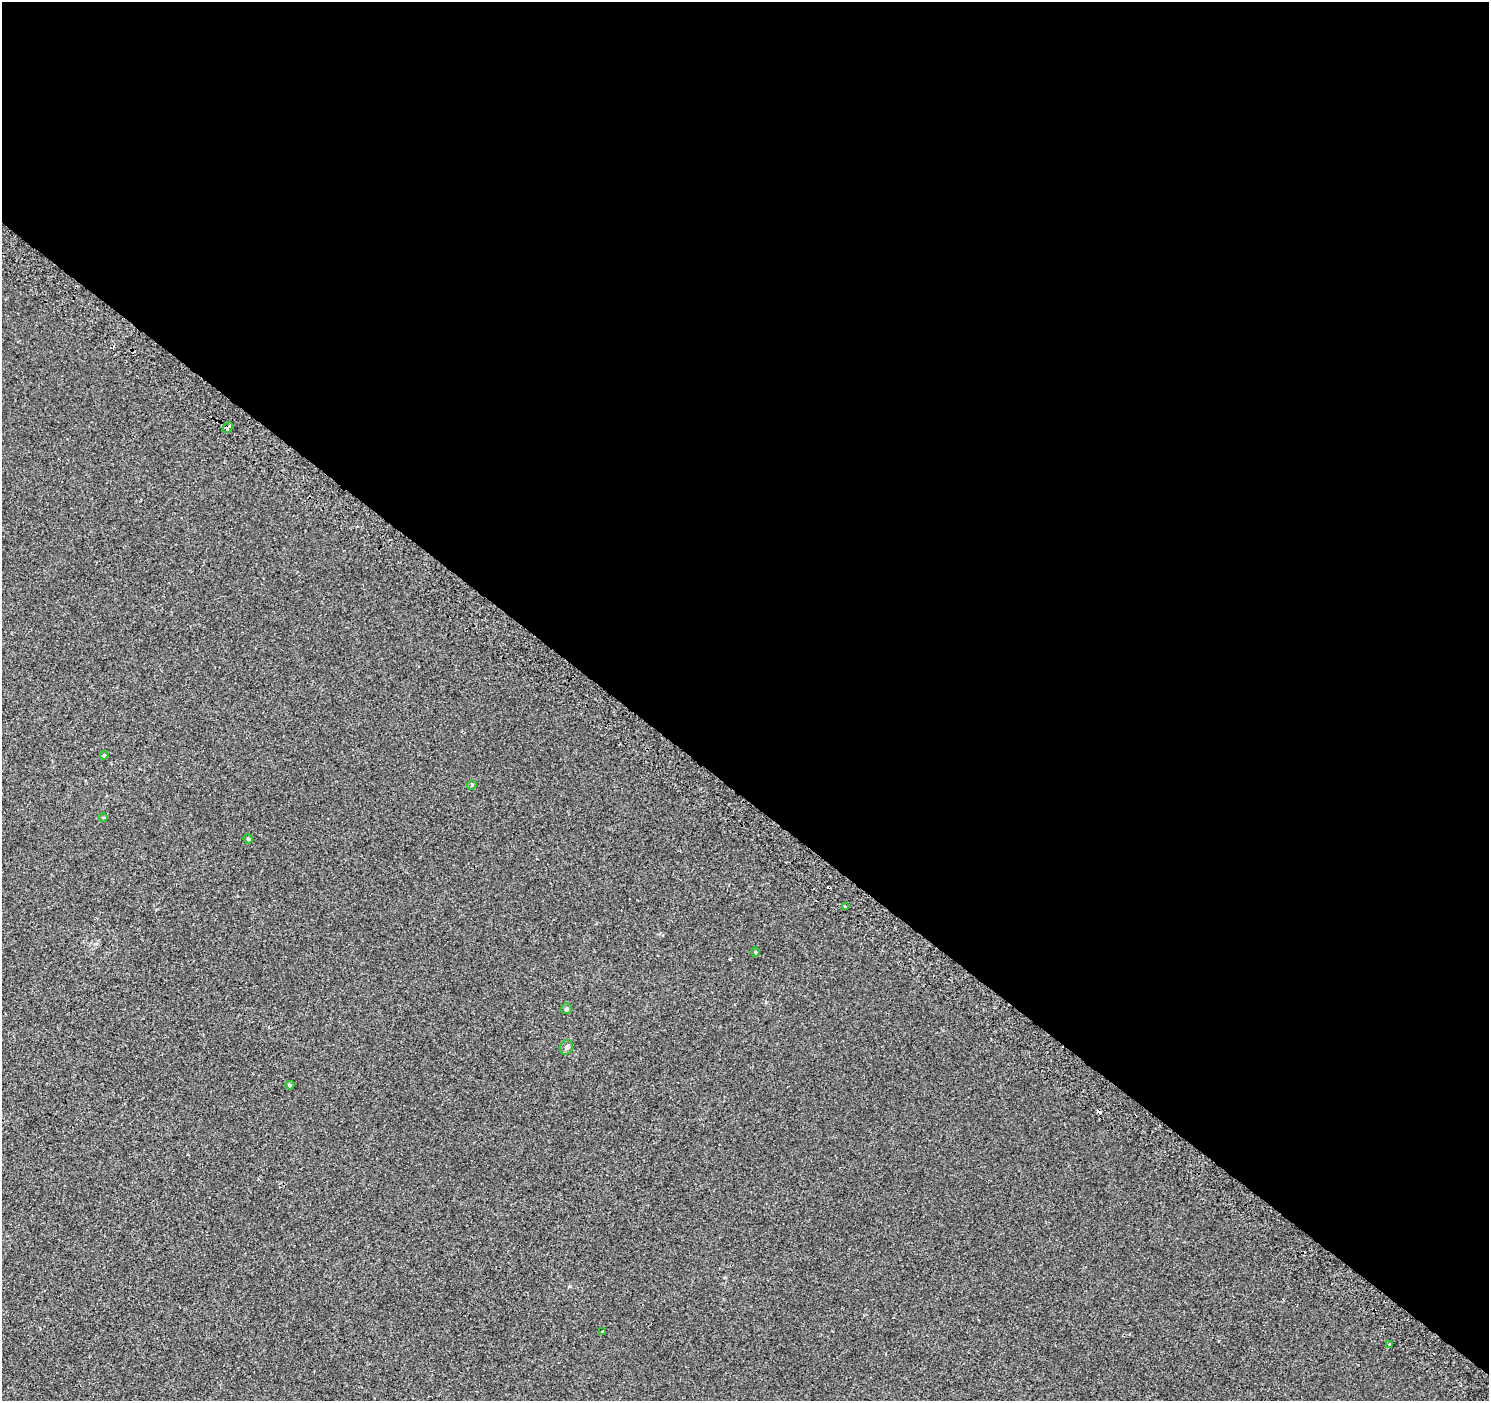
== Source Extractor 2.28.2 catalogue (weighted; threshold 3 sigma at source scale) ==
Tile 3 of 4 x 4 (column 3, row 1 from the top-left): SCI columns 3049-4535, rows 4500-5898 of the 6086 x 6114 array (HDU 1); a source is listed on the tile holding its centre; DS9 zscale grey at full resolution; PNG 1491 x 1403 px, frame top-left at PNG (2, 2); each listed source drawn as its Kron ellipse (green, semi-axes under 4 px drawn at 4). Shown black and unused: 57% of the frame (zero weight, under 2 of 3 exposures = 3% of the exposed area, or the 3 px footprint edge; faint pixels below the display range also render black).
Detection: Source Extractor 2.28.2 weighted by HDU 2 'WHT'; one run over the whole footprint, this tile lists its part. Background 0.00109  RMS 0.0056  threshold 0.0252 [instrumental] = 3 sigma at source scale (4.5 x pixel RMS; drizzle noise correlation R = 1.50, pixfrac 1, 0.0396/0.0396 arcsec/px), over >= 5 px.
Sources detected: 14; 2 cosmic-ray / hot-pixel residue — neither listed nor drawn; the other 12 listed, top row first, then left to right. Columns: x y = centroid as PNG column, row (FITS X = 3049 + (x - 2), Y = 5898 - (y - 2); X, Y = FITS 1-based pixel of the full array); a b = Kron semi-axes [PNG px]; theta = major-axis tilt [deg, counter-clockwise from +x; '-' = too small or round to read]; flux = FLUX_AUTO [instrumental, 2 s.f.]
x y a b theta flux
228 428 6 3 46 5
104 755 4 4 - 0.56
472 785 5 4 - 0.58
103 817 5 3 - 0.44
248 839 4 4 - 0.71
845 907 3 3 - 1.5
755 952 4 4 - 0.55
567 1009 5 5 - 0.99
566 1047 7 6 - 1.5
290 1085 4 4 - 0.76
603 1331 3 3 - 2.7
1389 1345 3 2 - 0.72
Overlapping masked pixels (flux is a lower limit): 1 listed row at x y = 228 428